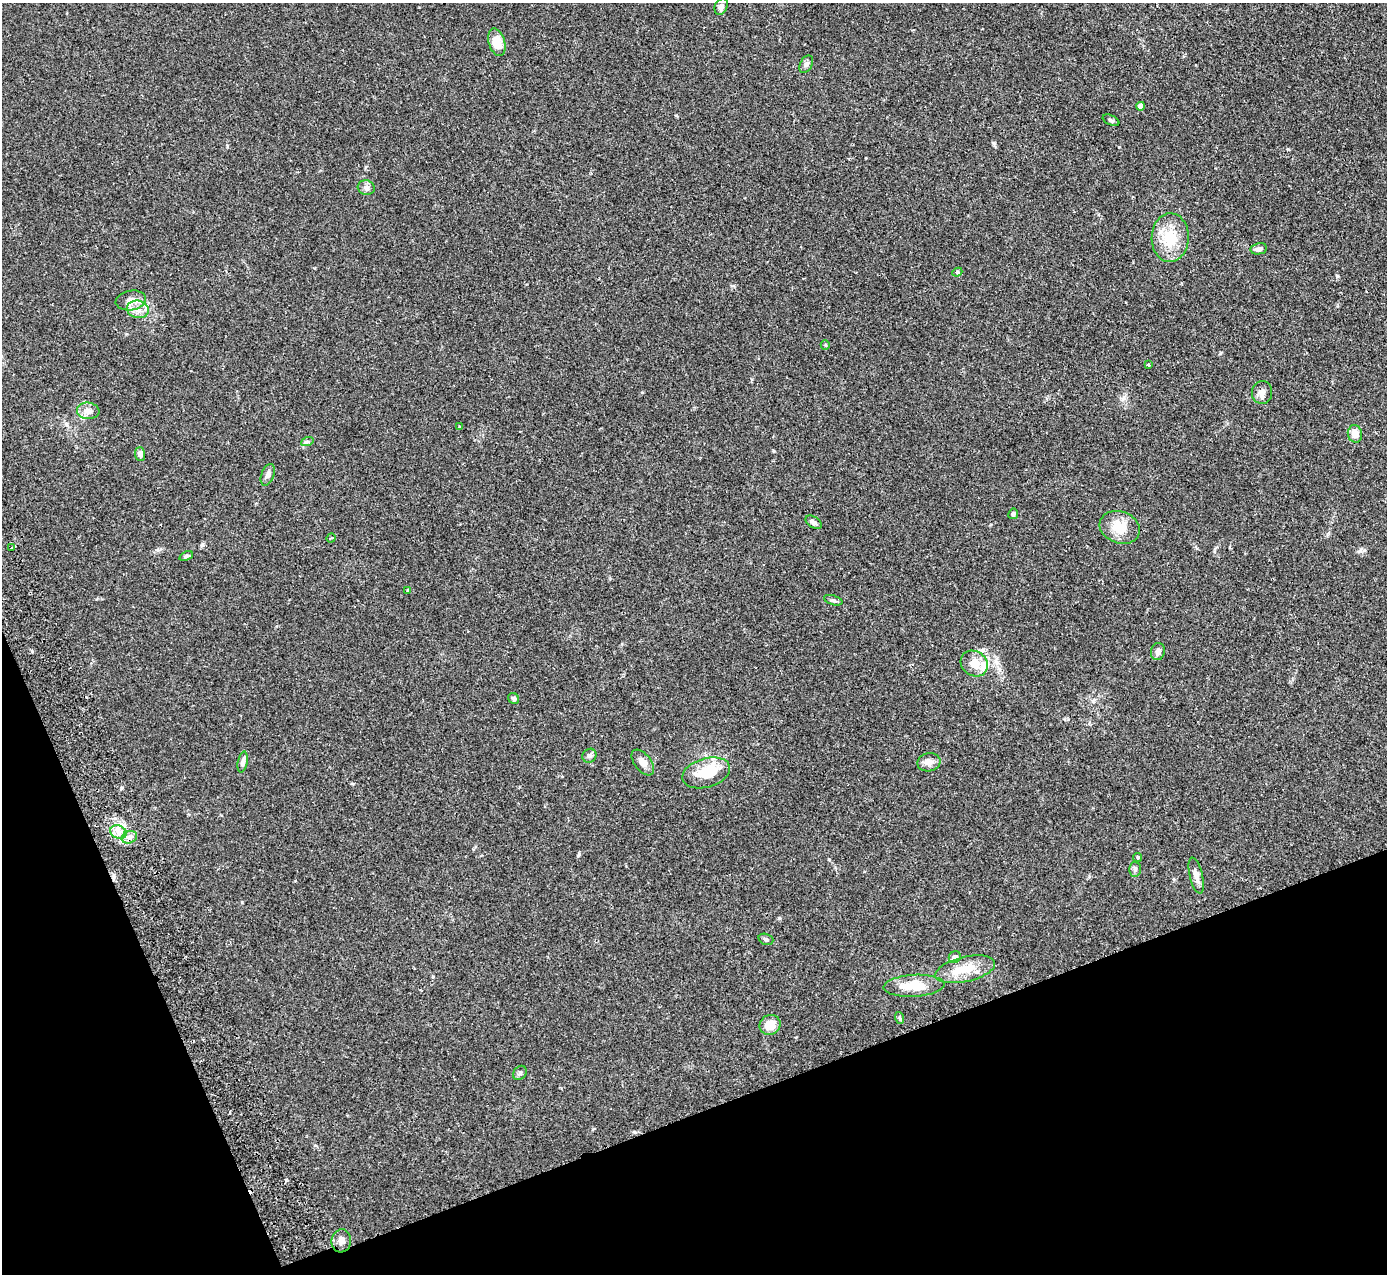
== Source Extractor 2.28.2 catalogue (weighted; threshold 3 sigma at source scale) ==
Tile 14 of 4 x 4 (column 2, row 4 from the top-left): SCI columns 1440-2824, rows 181-1452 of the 5648 x 5578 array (HDU 1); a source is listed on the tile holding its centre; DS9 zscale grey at full resolution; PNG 1389 x 1276 px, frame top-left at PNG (2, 3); each listed source drawn as its Kron ellipse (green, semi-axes under 4 px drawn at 4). Shown black and unused: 19% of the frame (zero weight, under 2 of 3 exposures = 3% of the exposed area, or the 3 px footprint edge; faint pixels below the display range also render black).
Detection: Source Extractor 2.28.2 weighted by HDU 2 'WHT'; one run over the whole footprint, this tile lists its part. Background 0.0538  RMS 0.0051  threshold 0.0229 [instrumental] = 3 sigma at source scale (4.5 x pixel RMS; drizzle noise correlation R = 1.50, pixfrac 1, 0.05/0.05 arcsec/px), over >= 5 px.
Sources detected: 53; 3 cosmic-ray / hot-pixel residue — neither listed nor drawn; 1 inside a brighter listed object's ellipse — not listed separately; the other 49 listed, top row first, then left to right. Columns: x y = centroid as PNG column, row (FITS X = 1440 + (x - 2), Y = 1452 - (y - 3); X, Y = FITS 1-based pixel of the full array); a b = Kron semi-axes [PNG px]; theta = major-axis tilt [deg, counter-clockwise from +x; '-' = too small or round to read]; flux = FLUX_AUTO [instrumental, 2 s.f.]
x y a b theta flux
721 6 9 6 64 1.9
497 42 14 8 -74 7.2
806 64 9 6 60 1.4
1141 106 4 4 - 4.4
1111 120 9 5 -25 0.93
366 188 8 7 - 1.8
1170 238 24 18 88 16
1259 249 8 5 11 2.3
957 272 5 4 - 0.71
131 300 15 9 10 4.2
138 309 11 8 -16 4
825 345 5 4 - 0.51
1148 364 3 3 - 1.2
1262 392 11 10 - 2.9
88 411 11 8 -6 3.4
459 427 4 3 - 0.4
1355 434 9 7 -76 5.4
307 442 6 4 19 0.83
140 454 7 5 -88 2.8
268 475 11 6 69 1.7
1013 514 5 5 - 0.98
814 522 9 5 -33 1.7
1120 527 21 16 -21 10
331 538 4 3 - 0.57
11 548 3 3 - 1.1
186 556 7 4 21 0.9
408 590 4 3 - 0.66
833 600 10 4 -17 1.1
1158 651 9 7 76 2
974 663 14 12 -35 7.7
513 698 6 5 - 0.97
589 756 7 6 - 1.4
243 762 10 5 79 2
643 762 15 8 -52 3.5
929 762 11 9 13 2.9
706 773 24 14 17 16
118 832 8 6 -21 3
129 837 8 6 22 2
1138 858 4 4 - 0.71
1135 869 7 6 - 1.2
1196 876 18 6 -77 3.4
766 939 7 5 -20 1.2
955 957 6 5 - 2
965 969 30 12 13 11
914 986 30 11 3 12
900 1018 6 4 -71 0.65
770 1025 11 9 33 7
520 1073 8 6 49 1.2
341 1241 11 9 83 2.6
Unlisted compact peaks at least as high as the median listed source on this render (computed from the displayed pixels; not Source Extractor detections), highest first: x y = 779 918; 1337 276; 993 143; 1119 147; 121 788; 242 902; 829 859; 32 651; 579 853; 1360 551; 774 451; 202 545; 996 662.